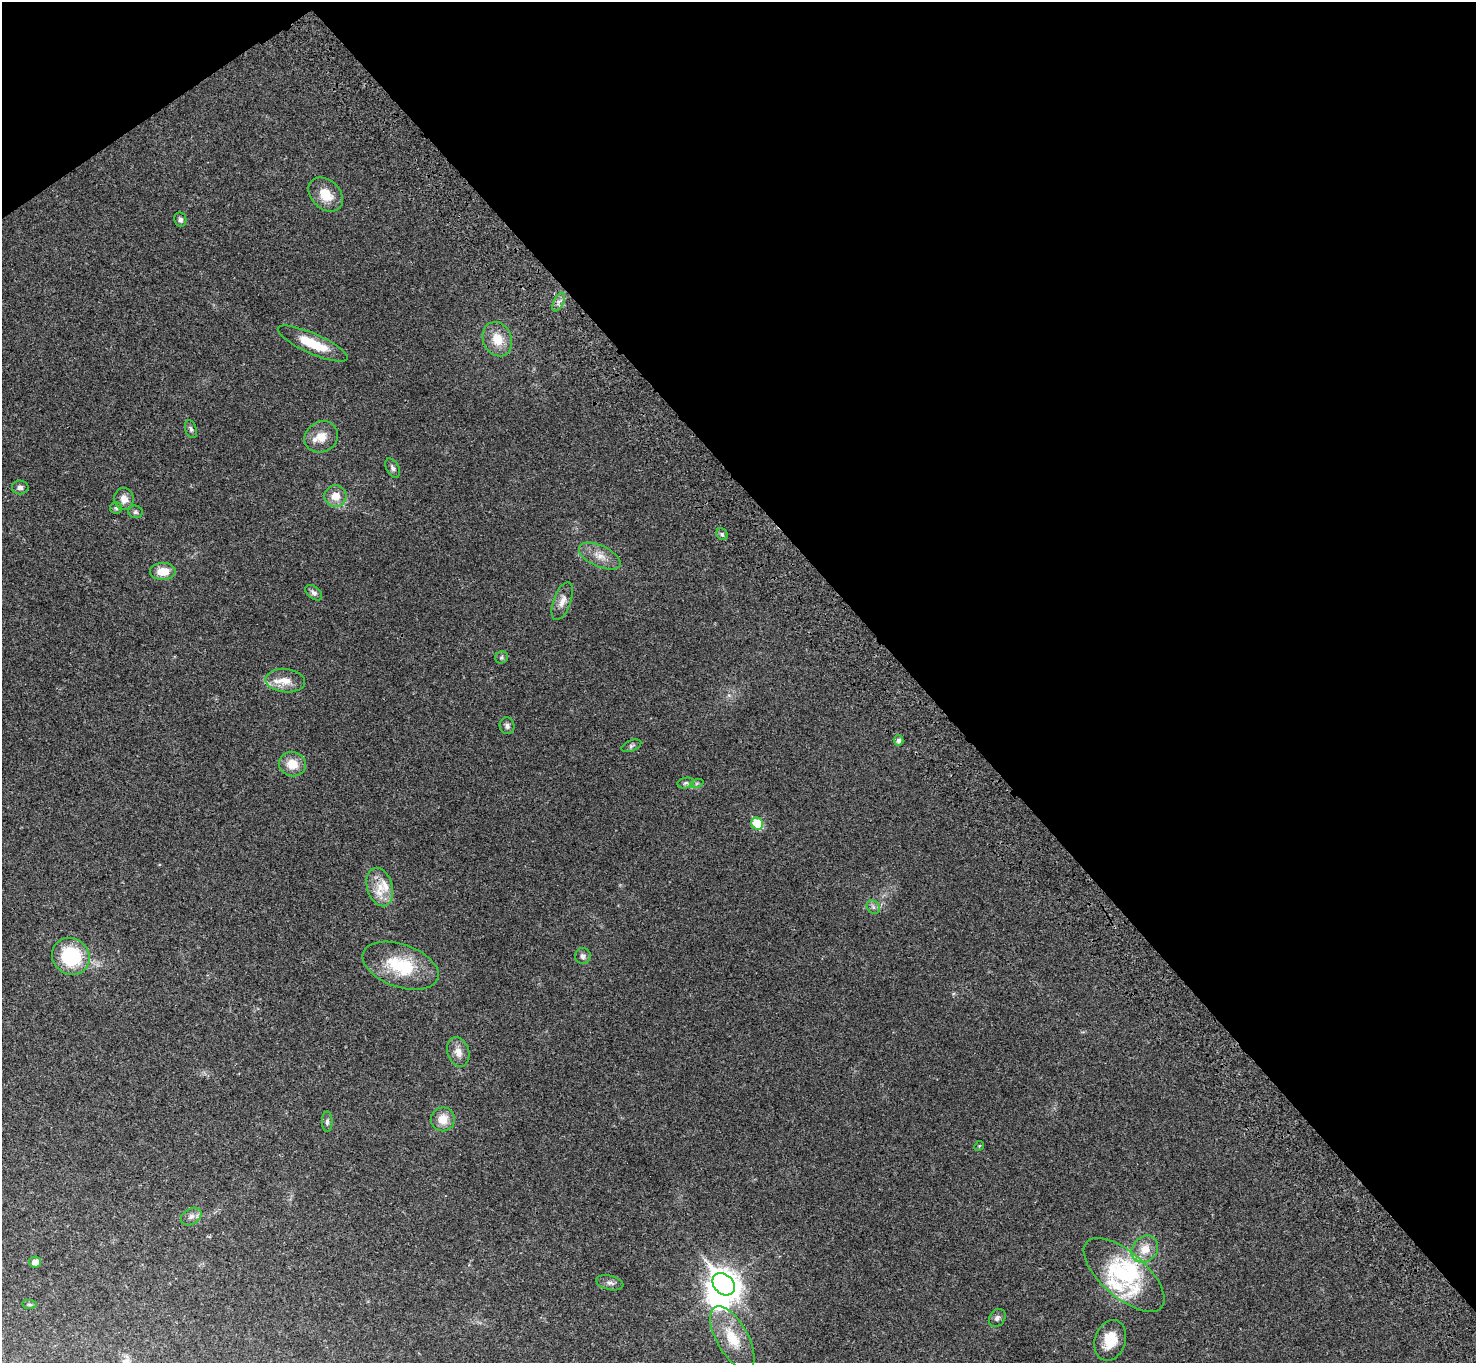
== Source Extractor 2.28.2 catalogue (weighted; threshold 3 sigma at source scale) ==
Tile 3 of 4 x 4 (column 3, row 1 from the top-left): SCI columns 3046-4519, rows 4325-5685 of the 6094 x 6064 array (HDU 1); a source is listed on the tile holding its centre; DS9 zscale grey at full resolution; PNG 1478 x 1365 px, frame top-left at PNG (2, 2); each listed source drawn as its Kron ellipse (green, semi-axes under 4 px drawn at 4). Shown black and unused: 40% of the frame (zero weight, under 3 of 4 exposures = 6% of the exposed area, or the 3 px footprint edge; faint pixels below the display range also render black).
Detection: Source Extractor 2.28.2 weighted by HDU 2 'WHT'; one run over the whole footprint, this tile lists its part. Background 0.0342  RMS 0.0039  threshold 0.0175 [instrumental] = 3 sigma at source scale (4.5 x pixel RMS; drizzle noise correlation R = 1.50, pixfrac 1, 0.05/0.05 arcsec/px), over >= 5 px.
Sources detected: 53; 2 inside a brighter object's white glare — neither listed nor drawn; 5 inside a brighter listed object's ellipse — not listed separately; the other 46 listed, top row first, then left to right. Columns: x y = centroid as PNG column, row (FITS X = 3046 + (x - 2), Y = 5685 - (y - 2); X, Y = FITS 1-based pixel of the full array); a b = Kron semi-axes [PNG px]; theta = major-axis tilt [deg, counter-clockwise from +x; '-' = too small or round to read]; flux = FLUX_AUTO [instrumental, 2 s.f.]
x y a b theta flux
326 195 20 14 -43 7.3
180 220 7 6 - 1.1
559 302 10 5 63 1.4
497 339 17 14 -66 7.4
313 344 38 10 -24 12
191 429 9 5 -73 0.92
321 437 17 15 31 5.3
393 468 10 6 -62 1.2
20 487 8 7 - 1.4
335 496 11 10 - 5.4
124 499 11 9 -82 3
116 508 6 6 - 0.72
135 512 7 6 - 0.85
722 534 6 5 - 0.73
600 556 22 10 -24 4.8
163 571 12 8 1 6.2
314 593 10 6 -40 1.4
562 601 20 8 70 3.3
501 657 6 6 - 0.72
285 681 20 11 -6 5.5
507 726 8 7 - 1.4
898 740 5 5 - 1.3
631 746 10 5 23 0.96
292 764 14 12 -17 6.6
686 783 8 5 10 0.86
697 783 7 4 19 0.69
757 824 6 5 - 14
380 887 19 12 -74 6.9
873 907 7 6 - 1.1
71 956 19 18 - 23
583 956 8 8 - 1.4
401 966 39 21 -19 20
458 1052 15 10 -71 3.4
443 1119 12 11 - 5.2
327 1122 10 5 90 0.92
979 1146 5 4 - 0.38
191 1217 11 8 32 1.9
1145 1249 15 12 48 5.9
35 1262 6 5 - 2.5
1124 1275 50 22 -41 30
610 1283 14 7 -13 1.5
724 1284 13 9 -43 450
29 1304 7 4 -6 0.59
997 1318 10 7 55 1.4
732 1338 35 15 -60 13
1110 1340 21 15 70 8.5